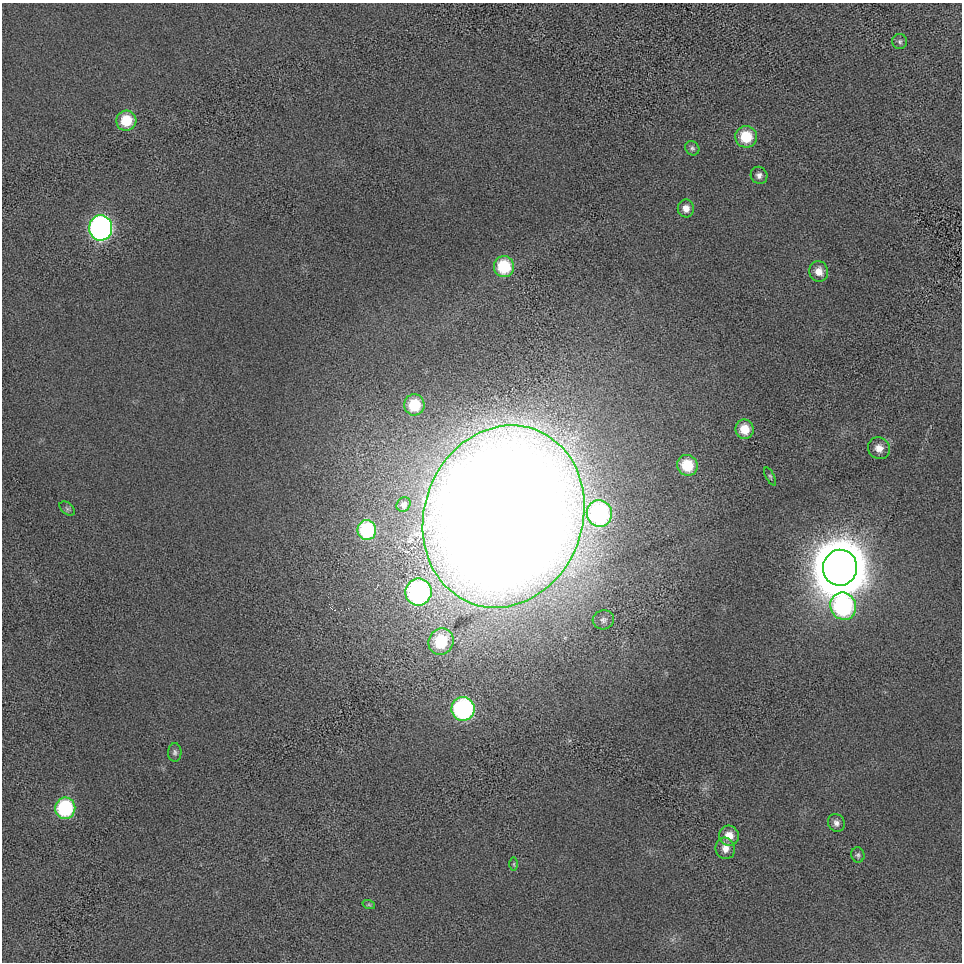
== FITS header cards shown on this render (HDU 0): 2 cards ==
NAXIS1  =                  960
NAXIS2  =                  960

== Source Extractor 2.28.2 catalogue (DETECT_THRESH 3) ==
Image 960 x 960 px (HDU 0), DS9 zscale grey, 1 PNG px = 1 image px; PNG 964 x 964 px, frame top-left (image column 1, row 960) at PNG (2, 3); each listed source drawn as its Kron ellipse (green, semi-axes under 4 px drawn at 4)
Background -5.35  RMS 78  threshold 235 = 3 sigma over >= 5 px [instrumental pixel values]
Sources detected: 33; all 33 listed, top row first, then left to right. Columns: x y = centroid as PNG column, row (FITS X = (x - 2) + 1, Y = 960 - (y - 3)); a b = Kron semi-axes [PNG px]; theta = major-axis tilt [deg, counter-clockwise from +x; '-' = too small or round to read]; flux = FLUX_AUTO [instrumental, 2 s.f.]
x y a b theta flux
900 42 7 7 - 1.5e+04
126 121 10 10 - 1.7e+05
746 137 11 11 - 1.7e+05
692 148 7 6 - 1.4e+04
759 175 9 8 - 2.3e+04
686 208 9 8 - 4.0e+04
101 228 12 11 - 2.1e+06
504 267 10 10 - 2.7e+05
819 271 10 9 - 5.5e+04
414 405 10 10 - 1.9e+05
745 429 10 9 - 1.0e+05
879 448 11 10 - 4.8e+04
687 465 10 10 - 1.8e+05
770 476 10 4 -62 9.3e+03
404 504 7 6 - 1.5e+04
67 509 9 5 -38 1.3e+04
599 514 13 12 - 8.0e+05
504 516 92 79 70 3.1e+07
367 530 10 9 - 4.3e+05
840 568 18 17 - 4.6e+07
418 592 13 13 - 1.3e+06
843 606 14 12 -62 8.5e+05
603 620 11 9 13 2.4e+04
441 641 13 12 - 2.7e+05
463 709 12 11 - 9.5e+05
175 752 9 6 88 1.6e+04
65 808 11 10 - 5.0e+05
836 823 9 8 - 2.5e+04
729 836 10 10 - 6.6e+04
725 848 10 9 - 4.7e+04
858 855 8 6 -76 1.3e+04
514 864 6 4 90 8.1e+03
369 905 6 4 -19 8.2e+03